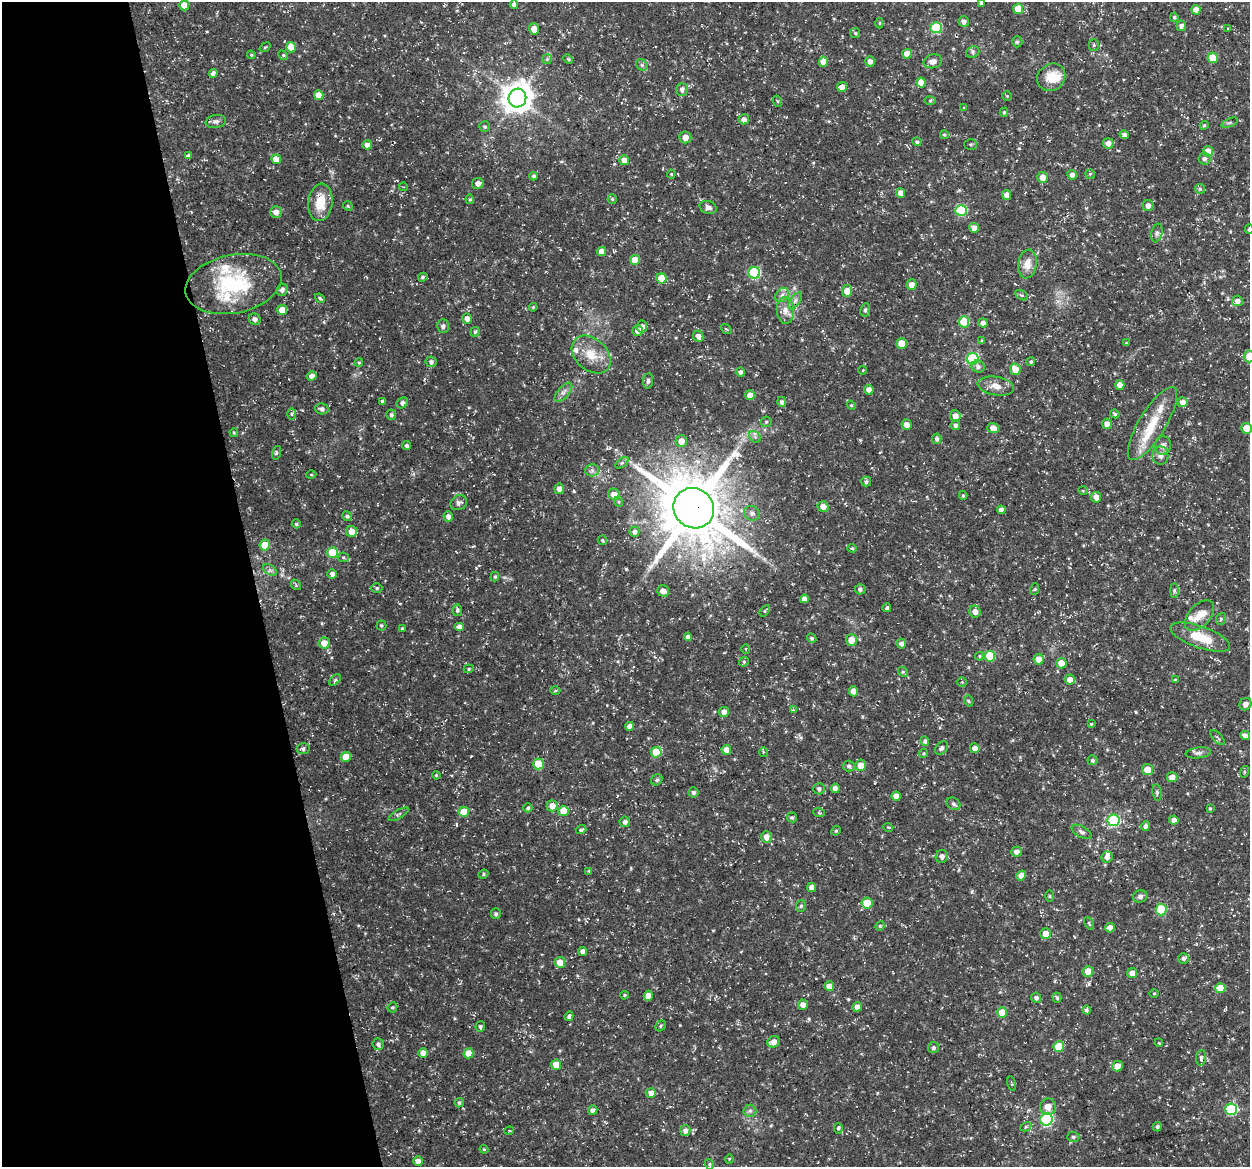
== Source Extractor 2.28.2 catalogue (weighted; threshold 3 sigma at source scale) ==
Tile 5 of 4 x 4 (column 1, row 2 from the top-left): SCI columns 1-1248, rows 2366-3530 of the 4992 x 4776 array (HDU 1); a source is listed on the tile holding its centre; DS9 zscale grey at full resolution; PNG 1252 x 1169 px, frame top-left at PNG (2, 2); each listed source drawn as its Kron ellipse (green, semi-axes under 4 px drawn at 4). Shown black and unused: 20% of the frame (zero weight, under 3 of 5 exposures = <1% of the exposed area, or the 3 px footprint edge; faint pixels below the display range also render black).
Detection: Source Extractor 2.28.2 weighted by HDU 2 'WHT'; one run over the whole footprint, this tile lists its part. Background 0.0467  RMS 0.0028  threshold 0.0124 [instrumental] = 3 sigma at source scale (4.5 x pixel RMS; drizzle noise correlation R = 1.50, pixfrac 1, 0.0396/0.0396 arcsec/px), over >= 5 px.
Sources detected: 340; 1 inside a brighter object's white glare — neither listed nor drawn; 8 inside a brighter listed object's ellipse — not listed separately; the other 331 listed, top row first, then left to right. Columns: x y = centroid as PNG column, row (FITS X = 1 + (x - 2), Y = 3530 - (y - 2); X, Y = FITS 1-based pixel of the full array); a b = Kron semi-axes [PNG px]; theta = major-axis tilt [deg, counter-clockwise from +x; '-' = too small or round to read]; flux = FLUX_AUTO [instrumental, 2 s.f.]
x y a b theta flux
981 3 3 3 - 0.44
514 4 4 4 - 1
184 5 5 5 - 4
1018 9 5 5 - 5
1196 10 4 4 - 2.4
1174 17 5 4 - 0.39
964 22 5 5 - 0.89
880 23 5 3 - 0.25
1181 26 5 5 - 0.85
936 28 5 5 - 19
534 29 6 5 - 2.1
1228 29 4 2 - 0.23
855 33 5 5 - 0.42
1017 42 5 5 - 0.55
1094 45 5 5 - 0.42
265 47 6 3 36 0.3
291 47 5 5 - 5.3
973 52 7 5 22 0.62
907 54 5 4 - 2.9
251 55 4 4 - 0.27
283 55 5 4 - 0.37
1213 58 5 5 - 7.8
547 59 5 5 - 0.37
568 59 5 4 - 0.34
870 61 5 5 - 1.2
933 61 9 7 13 1.5
823 62 5 4 - 3.4
642 65 6 5 - 0.56
213 73 4 4 - 0.95
1051 77 15 13 39 4.8
921 82 5 4 - 3.3
842 87 5 5 - 2
682 89 6 5 - 1.1
319 95 5 4 - 3.4
1007 96 4 4 - 0.28
517 98 9 9 - 400
930 100 6 4 1 0.38
777 101 5 3 - 0.33
964 108 4 4 - 0.24
1004 112 4 4 - 0.35
744 119 5 5 - 1.2
216 121 10 6 11 0.98
1230 123 9 3 21 0.38
1204 125 4 4 - 0.33
485 127 5 5 - 0.46
944 135 4 4 - 0.4
1124 135 5 4 - 0.84
685 137 6 6 - 1.8
917 142 4 4 - 0.51
1108 143 5 5 - 1.9
971 144 6 5 - 0.4
367 145 5 4 - 1.8
1208 151 5 5 - 3.2
188 156 4 4 - 0.92
276 159 5 5 - 2.9
1204 159 6 6 - 0.91
624 160 5 5 - 2.1
671 174 4 4 - 0.27
1090 174 4 4 - 0.3
1072 175 5 4 - 1.1
534 176 4 4 - 0.65
1043 177 5 5 - 2.5
478 183 6 5 - 1.3
403 187 4 3 - 0.22
1200 189 5 5 - 0.41
901 193 5 4 - 2
1006 195 5 4 - 1.6
470 199 5 4 - 0.38
612 199 5 4 - 0.34
320 202 19 12 83 6
1148 205 5 5 - 1.4
348 206 5 4 - 0.33
708 207 9 6 -18 1
961 210 6 5 - 19
276 212 6 6 - 1.9
974 228 5 5 - 1.9
1249 229 5 4 - 0.51
1157 233 9 5 76 0.75
602 251 5 4 - 2.2
635 260 5 5 - 3.6
1027 264 14 9 79 3.1
754 273 6 5 - 22
423 277 5 4 - 0.42
661 278 5 5 - 6
234 284 49 29 11 24
911 285 5 5 - 2
282 290 6 5 - 1.1
847 291 6 5 - 3.1
782 295 8 6 47 1.2
1021 295 7 4 -26 0.54
320 298 5 3 - 0.41
795 301 10 5 55 0.95
1237 301 5 5 - 1.4
533 307 4 3 - 0.28
282 310 5 5 - 3.7
785 310 13 8 -85 2.2
865 310 7 4 82 0.62
255 319 6 5 - 1.1
467 319 5 4 - 1.6
964 322 5 5 - 9.8
983 323 5 4 - 1.3
443 326 7 6 - 0.88
642 326 6 5 - 1.5
726 329 6 3 -36 0.28
638 331 5 5 - 1.7
475 332 4 4 - 0.41
698 336 6 5 - 1.5
982 341 4 4 - 0.45
902 343 5 5 - 4.6
1126 343 3 3 - 0.2
591 355 22 16 -43 5.5
1249 356 6 5 - 3.8
973 359 6 6 - 23
359 362 4 4 - 0.34
431 362 5 5 - 0.77
1031 362 4 4 - 0.47
978 367 7 6 - 0.85
1015 369 6 5 - 3.4
863 370 4 3 - 0.2
740 372 4 4 - 0.72
312 376 5 4 - 1.6
648 381 8 5 83 0.65
1120 385 5 4 - 1.8
996 386 18 9 -10 2.6
869 390 5 4 - 1.6
563 392 11 5 49 1.2
750 395 5 5 - 2.1
382 401 4 3 - 0.67
782 402 5 4 - 0.77
1183 402 5 5 - 1.7
402 403 6 5 - 0.85
851 405 5 3 - 0.29
322 409 7 5 -12 0.89
292 414 6 4 89 0.36
1115 414 5 4 - 0.43
391 415 5 5 - 0.55
955 416 5 5 - 2
766 422 5 5 - 0.44
1107 424 5 5 - 1.8
1152 424 42 13 59 9.5
907 425 5 5 - 1.6
955 425 5 4 - 0.81
993 428 6 5 - 2.2
1247 428 5 5 - 4.5
234 432 4 3 - 0.34
755 437 6 5 - 0.65
937 439 5 4 - 0.75
681 441 6 5 - 2.4
1163 445 9 8 - 1.5
407 446 4 4 - 0.65
277 453 7 3 73 0.49
1160 455 9 8 - 1.3
622 463 7 4 37 0.5
592 470 6 6 - 0.78
311 475 5 3 - 0.29
866 482 5 5 - 0.58
559 489 5 5 - 1.6
1083 491 5 3 - 0.24
614 494 6 5 - 2.2
963 495 4 4 - 0.33
1096 497 5 5 - 2.1
619 502 5 3 - 0.3
459 503 8 7 - 0.89
823 507 5 5 - 2
694 508 21 19 -42 2000
1001 510 4 4 - 1.5
752 513 8 7 - 1
347 516 5 4 - 0.6
448 516 5 4 - 1.3
296 524 4 4 - 0.46
352 531 5 5 - 2.7
634 532 5 5 - 0.98
602 540 5 4 - 0.35
265 545 5 5 - 4.9
852 548 4 4 - 0.37
332 553 5 5 - 9.6
343 557 5 5 - 0.45
270 570 8 5 -33 0.7
332 574 5 5 - 1.1
495 577 5 4 - 0.39
296 585 6 4 -49 0.45
377 588 5 4 - 0.43
860 589 5 5 - 0.73
1035 589 6 3 70 0.28
663 591 6 5 - 1.7
1174 591 7 4 90 0.48
804 599 4 4 - 1.3
887 608 4 4 - 0.57
457 610 6 5 - 0.59
764 611 6 4 54 0.36
975 612 6 5 - 1.9
1199 616 18 11 48 2.8
1221 619 6 5 - 0.5
381 625 5 5 - 0.45
459 627 5 4 - 1.4
402 628 4 3 - 0.28
688 637 4 4 - 1.1
1200 637 31 10 -19 7.9
812 638 5 4 - 0.44
851 640 5 5 - 3
324 643 5 5 - 2.8
901 644 5 4 - 0.96
746 649 5 3 - 0.21
979 656 4 4 - 0.36
990 656 5 5 - 10
1039 659 5 5 - 2.3
744 662 5 4 - 0.36
1061 663 5 5 - 2.9
469 669 5 4 - 0.34
903 672 5 4 - 0.38
1070 679 5 5 - 1.9
335 680 7 4 45 0.46
1175 680 3 3 - 0.39
962 682 4 4 - 0.28
555 691 5 3 - 0.32
854 691 5 4 - 2.7
969 701 6 3 -70 0.37
1245 704 6 5 - 1.5
793 710 4 3 - 0.25
724 712 5 5 - 1.9
1091 724 4 4 - 0.29
629 726 4 4 - 1.5
1245 735 5 4 - 1.1
1218 738 9 4 -45 0.6
925 741 5 4 - 0.67
941 748 8 5 51 0.9
975 748 5 4 - 1.6
303 749 6 5 - 0.76
726 750 5 5 - 2.5
656 752 5 5 - 7.3
763 752 5 3 - 0.27
923 753 4 3 - 0.32
1198 753 13 5 7 0.97
346 757 5 5 - 4.2
1092 760 5 5 - 0.59
539 764 5 5 - 7.8
861 765 6 5 - 3.3
849 766 6 5 - 0.69
1147 770 5 5 - 3.4
1244 772 6 4 72 0.28
436 775 4 3 - 0.29
1172 777 5 5 - 1.9
657 780 6 5 - 0.51
835 788 4 4 - 1.9
819 789 5 5 - 0.62
693 792 5 5 - 0.71
1157 793 8 4 -82 0.51
896 796 5 4 - 1.9
954 804 7 5 -33 0.68
552 806 5 5 - 2.4
528 808 4 4 - 0.48
1210 808 4 3 - 0.32
563 811 5 5 - 3.5
464 812 5 5 - 5.4
819 813 6 3 -18 0.32
399 814 11 3 31 0.45
792 817 5 4 - 0.43
1114 820 6 6 - 29
1174 820 4 4 - 1.5
625 822 5 5 - 0.93
1146 826 5 4 - 0.73
888 827 5 3 - 0.24
581 830 5 4 - 0.6
836 831 5 4 - 0.36
1082 832 11 5 -29 0.82
766 837 6 5 - 1.9
1016 852 5 5 - 1.2
942 856 6 6 - 1.1
1107 857 5 5 - 1
589 871 4 3 - 0.32
483 874 5 4 - 0.37
1021 876 5 4 - 2
811 887 4 4 - 1.9
1049 896 6 4 -90 0.33
1140 896 7 6 - 0.78
867 903 5 5 - 5.4
801 906 6 5 - 0.5
1161 910 6 5 - 11
496 914 5 5 - 0.47
1089 923 7 3 -63 0.38
880 926 5 4 - 0.32
1110 928 5 4 - 1.5
1046 934 5 5 - 2.7
583 952 4 4 - 1.6
1183 958 5 5 - 0.64
560 962 5 5 - 3.3
1088 971 5 5 - 3.9
1132 973 5 5 - 2.3
829 986 5 5 - 2
1220 988 5 5 - 5.7
1154 993 4 3 - 0.25
624 995 4 3 - 0.32
648 996 5 4 - 2
1036 998 5 5 - 0.8
1057 998 5 4 - 0.51
803 1005 5 5 - 1.7
392 1007 5 5 - 0.43
857 1007 4 4 - 1.9
1086 1010 4 4 - 0.51
1002 1012 5 5 - 4.6
569 1016 5 4 - 0.75
480 1026 5 4 - 0.53
660 1026 6 5 - 0.45
773 1042 6 5 - 2.1
1159 1043 4 3 - 0.24
378 1044 6 5 - 0.86
1059 1046 5 5 - 6.8
933 1048 6 5 - 0.57
423 1053 5 5 - 2.2
468 1053 5 5 - 3.7
1201 1058 8 5 83 0.73
556 1065 5 5 - 3.7
1117 1066 5 5 - 2.1
1012 1084 7 3 -74 0.28
651 1093 5 5 - 1.6
459 1103 5 4 - 0.47
1048 1107 8 8 - 2.1
1231 1109 6 5 - 22
593 1110 5 4 - 1.1
750 1111 6 6 - 0.71
1047 1119 6 6 - 38
1026 1127 6 4 30 0.36
1157 1127 5 4 - 0.47
838 1128 5 4 - 0.47
509 1131 5 3 - 0.26
685 1131 5 5 - 1.2
1073 1137 6 5 - 0.53
484 1149 4 4 - 0.27
729 1159 4 3 - 0.21
418 1161 5 4 - 2
709 1164 5 4 - 0.35
Overlapping masked pixels (flux is a lower limit): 1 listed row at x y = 694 508
Isophote crosses this tile's border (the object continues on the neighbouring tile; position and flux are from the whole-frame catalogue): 4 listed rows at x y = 981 3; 1249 229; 1249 356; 1247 428